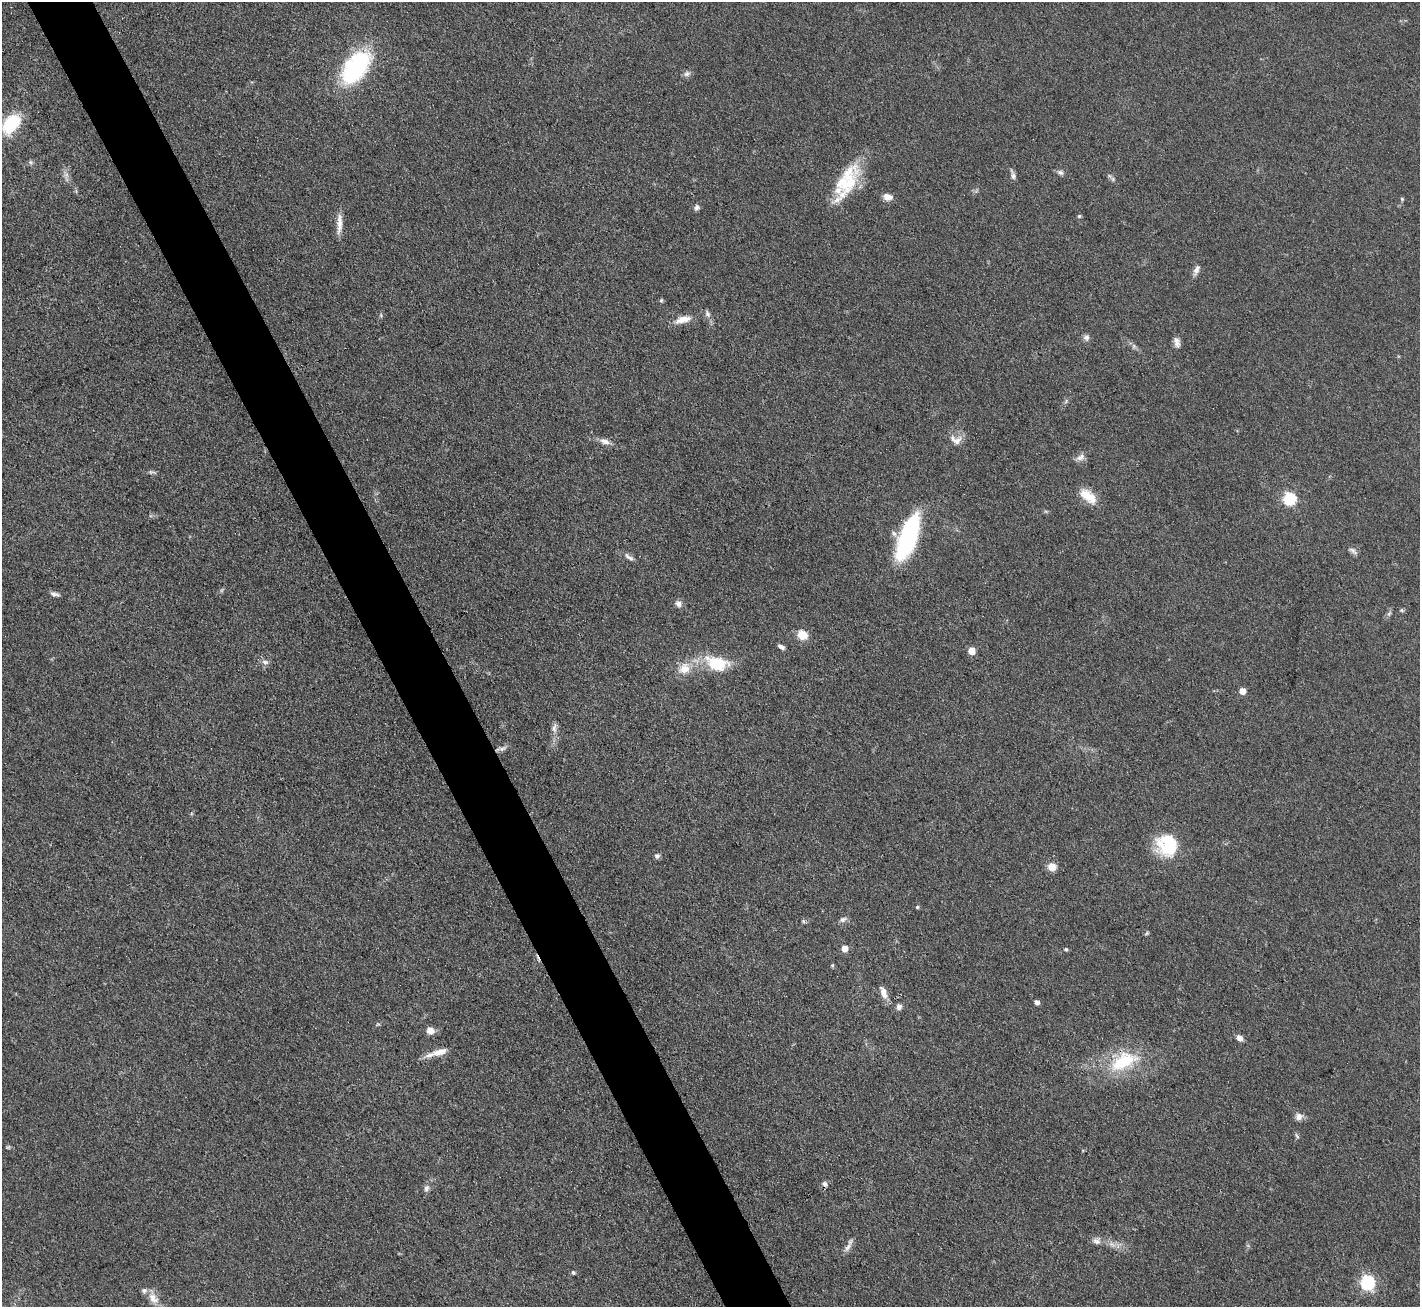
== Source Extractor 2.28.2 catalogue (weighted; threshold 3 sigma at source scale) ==
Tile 11 of 4 x 4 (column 3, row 3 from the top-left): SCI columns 2837-4254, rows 1457-2761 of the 5672 x 5659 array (HDU 1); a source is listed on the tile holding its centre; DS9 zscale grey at full resolution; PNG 1422 x 1309 px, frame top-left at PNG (2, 2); no overlay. Shown black and unused: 5% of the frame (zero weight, under 3 of 4 exposures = <1% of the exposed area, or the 3 px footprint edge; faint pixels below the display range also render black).
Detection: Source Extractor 2.28.2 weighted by HDU 2 'WHT'; one run over the whole footprint, this tile lists its part. Background 0.0921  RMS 0.0064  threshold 0.0286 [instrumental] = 3 sigma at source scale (4.5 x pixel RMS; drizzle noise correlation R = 1.50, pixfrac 1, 0.05/0.05 arcsec/px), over >= 5 px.
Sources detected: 76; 1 inside a brighter object's white glare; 1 cosmic-ray / hot-pixel residue — not listed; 4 inside a brighter listed object's ellipse — not listed separately; the other 70 listed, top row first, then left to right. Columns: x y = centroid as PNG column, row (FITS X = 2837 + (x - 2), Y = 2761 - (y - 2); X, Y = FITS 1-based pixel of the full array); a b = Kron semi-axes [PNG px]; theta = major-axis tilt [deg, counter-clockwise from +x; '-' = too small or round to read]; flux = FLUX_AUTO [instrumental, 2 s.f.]
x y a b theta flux
356 67 42 23 53 70
687 74 9 7 28 2.2
11 124 21 13 48 33
30 162 6 6 - 1.2
1061 172 8 6 -37 1.9
66 175 7 6 - 2.2
1013 175 15 5 -74 2.4
1113 179 6 5 - 1.2
846 181 50 19 63 34
887 197 11 8 -13 4.3
1402 199 5 5 - 0.84
697 207 7 7 - 2
1079 216 5 4 - 0.82
339 224 27 6 87 6.3
1196 270 14 6 65 3.2
661 300 6 4 68 0.92
707 314 10 7 -70 2.3
381 315 6 4 73 0.85
683 319 22 9 15 7.4
1086 337 9 8 - 2.2
1177 342 12 7 -75 3.4
1134 346 6 6 - 1.4
605 441 13 8 -18 3.9
956 442 19 11 53 5.3
1080 457 13 8 28 3.3
1088 496 24 11 -40 11
1289 498 6 6 - 80
908 536 48 16 70 79
1353 551 14 5 -42 2.2
629 557 15 6 -38 2.8
55 594 12 5 -14 2.2
679 604 9 8 - 3
1402 610 6 5 - 0.99
1389 613 8 5 55 1.4
802 635 13 10 -36 8
781 647 8 4 -31 2.3
972 651 5 5 - 11
265 662 9 6 -19 2.5
717 663 28 16 -16 26
684 669 18 14 31 10
1242 691 5 5 - 7.8
554 728 14 6 85 3.3
502 749 13 6 19 2.5
1168 841 34 23 -49 27
657 856 7 7 - 1.7
1052 867 8 8 - 6.8
917 907 5 4 - 0.79
843 919 10 7 26 2.2
803 921 6 4 -71 0.9
1147 933 7 4 32 0.82
845 948 5 5 - 7
1066 949 4 4 - 1.1
832 965 5 4 - 0.81
883 992 16 7 -69 5.4
1037 1002 6 5 - 2.1
899 1007 7 6 - 2.8
378 1024 6 4 32 0.84
430 1031 8 7 - 5.1
1239 1038 8 6 -48 3.4
439 1052 20 8 15 7.3
1124 1061 43 21 27 36
1299 1117 10 9 - 3.4
1297 1136 7 4 -46 1.1
824 1184 7 6 - 2
426 1188 10 6 70 2.3
1097 1241 10 8 -19 3.1
848 1247 14 7 54 3.4
573 1272 6 5 - 0.92
1368 1282 7 6 - 100
153 1298 18 10 -50 6.7
Isophote crosses this tile's border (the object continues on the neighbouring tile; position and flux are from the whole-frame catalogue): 1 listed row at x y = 11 124